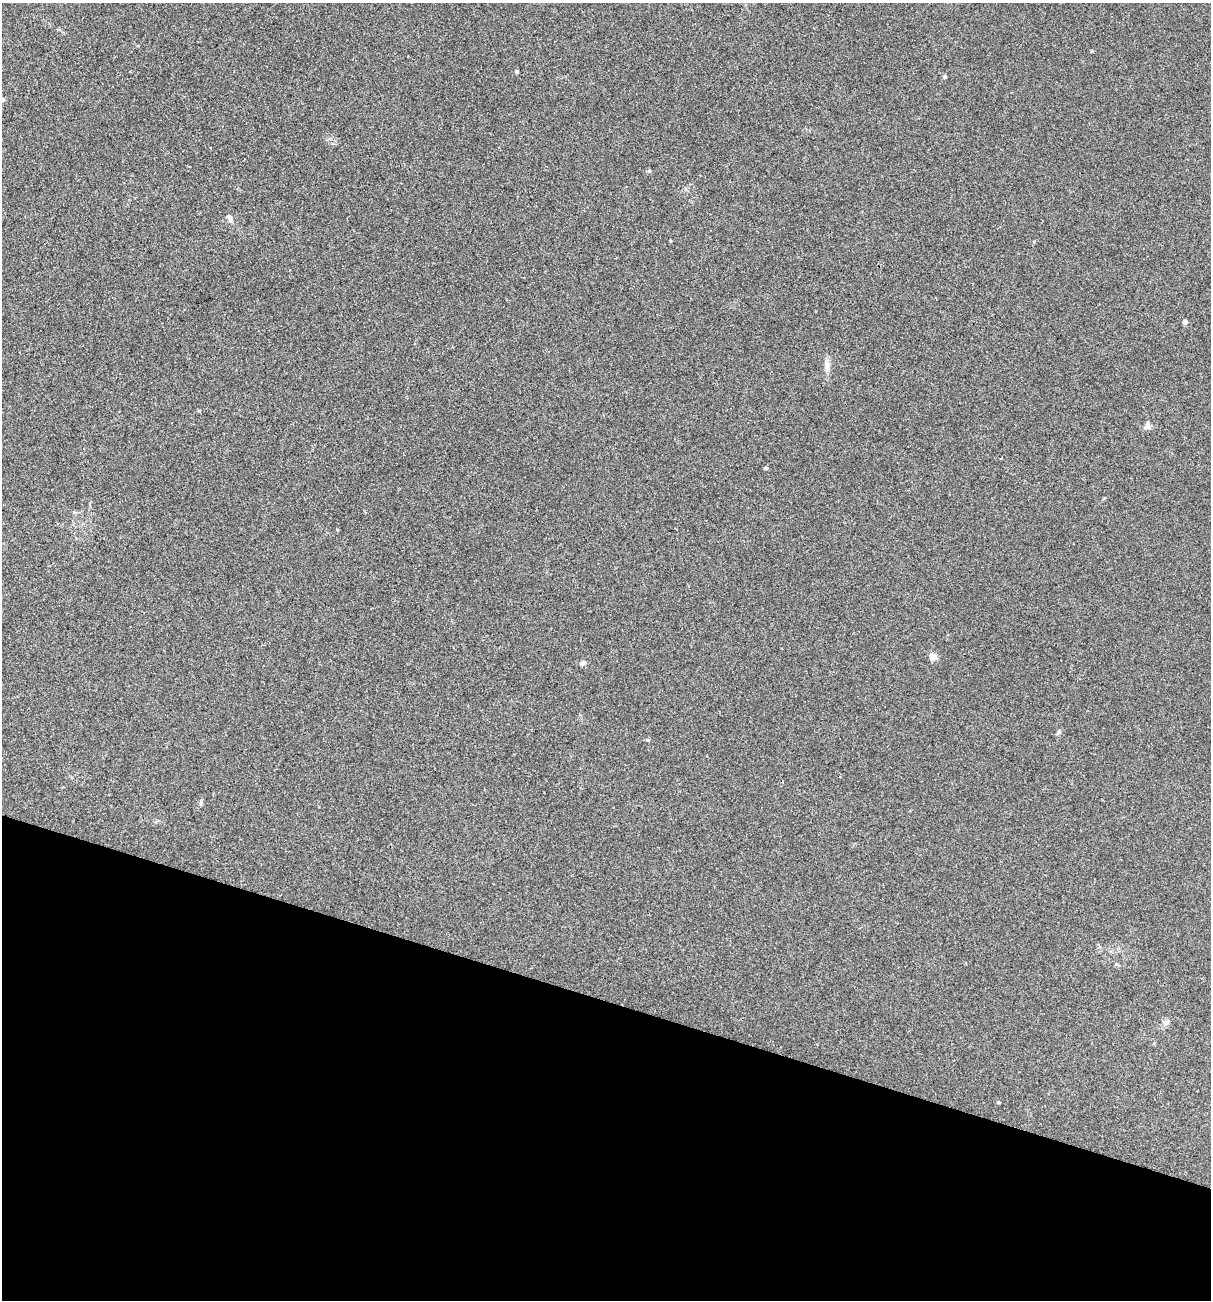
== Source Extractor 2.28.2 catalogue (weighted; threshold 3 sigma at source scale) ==
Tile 15 of 4 x 4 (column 3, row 4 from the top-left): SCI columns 2542-3750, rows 1-1298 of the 5209 x 5195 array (HDU 1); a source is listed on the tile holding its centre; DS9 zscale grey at full resolution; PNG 1213 x 1302 px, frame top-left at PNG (2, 3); no overlay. Shown black and unused: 23% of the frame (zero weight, under 3 of 4 exposures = <1% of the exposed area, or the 3 px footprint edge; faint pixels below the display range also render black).
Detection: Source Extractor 2.28.2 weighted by HDU 2 'WHT'; one run over the whole footprint, this tile lists its part. Background 0.12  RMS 0.0065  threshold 0.0294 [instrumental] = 3 sigma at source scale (4.5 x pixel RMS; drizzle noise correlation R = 1.50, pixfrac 1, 0.05/0.05 arcsec/px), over >= 5 px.
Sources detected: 16; all 16 listed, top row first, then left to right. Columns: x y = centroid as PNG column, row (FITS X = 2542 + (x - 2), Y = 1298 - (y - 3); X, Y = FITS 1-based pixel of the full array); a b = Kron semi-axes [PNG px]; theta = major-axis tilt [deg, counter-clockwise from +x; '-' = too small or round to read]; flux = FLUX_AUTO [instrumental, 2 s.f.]
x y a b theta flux
517 72 5 4 - 0.79
945 77 4 4 - 1.2
2 100 4 4 - 2.2
230 218 11 6 -80 2.4
1034 242 4 2 - 0.54
1185 322 4 4 - 4.2
827 364 8 6 -46 2.2
1147 426 12 7 77 2.2
766 468 4 4 - 1.3
933 656 9 8 - 3.6
583 663 8 5 19 1.8
1058 732 7 4 54 1.1
648 740 5 4 - 0.82
201 801 6 4 51 1
1166 1022 10 5 5 1.7
998 1102 4 3 - 0.73
Isophote crosses this tile's border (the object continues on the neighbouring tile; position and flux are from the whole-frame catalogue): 1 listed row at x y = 2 100
Unlisted compact peaks at least as high as the median listed source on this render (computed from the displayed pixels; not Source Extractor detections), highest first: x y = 1092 51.